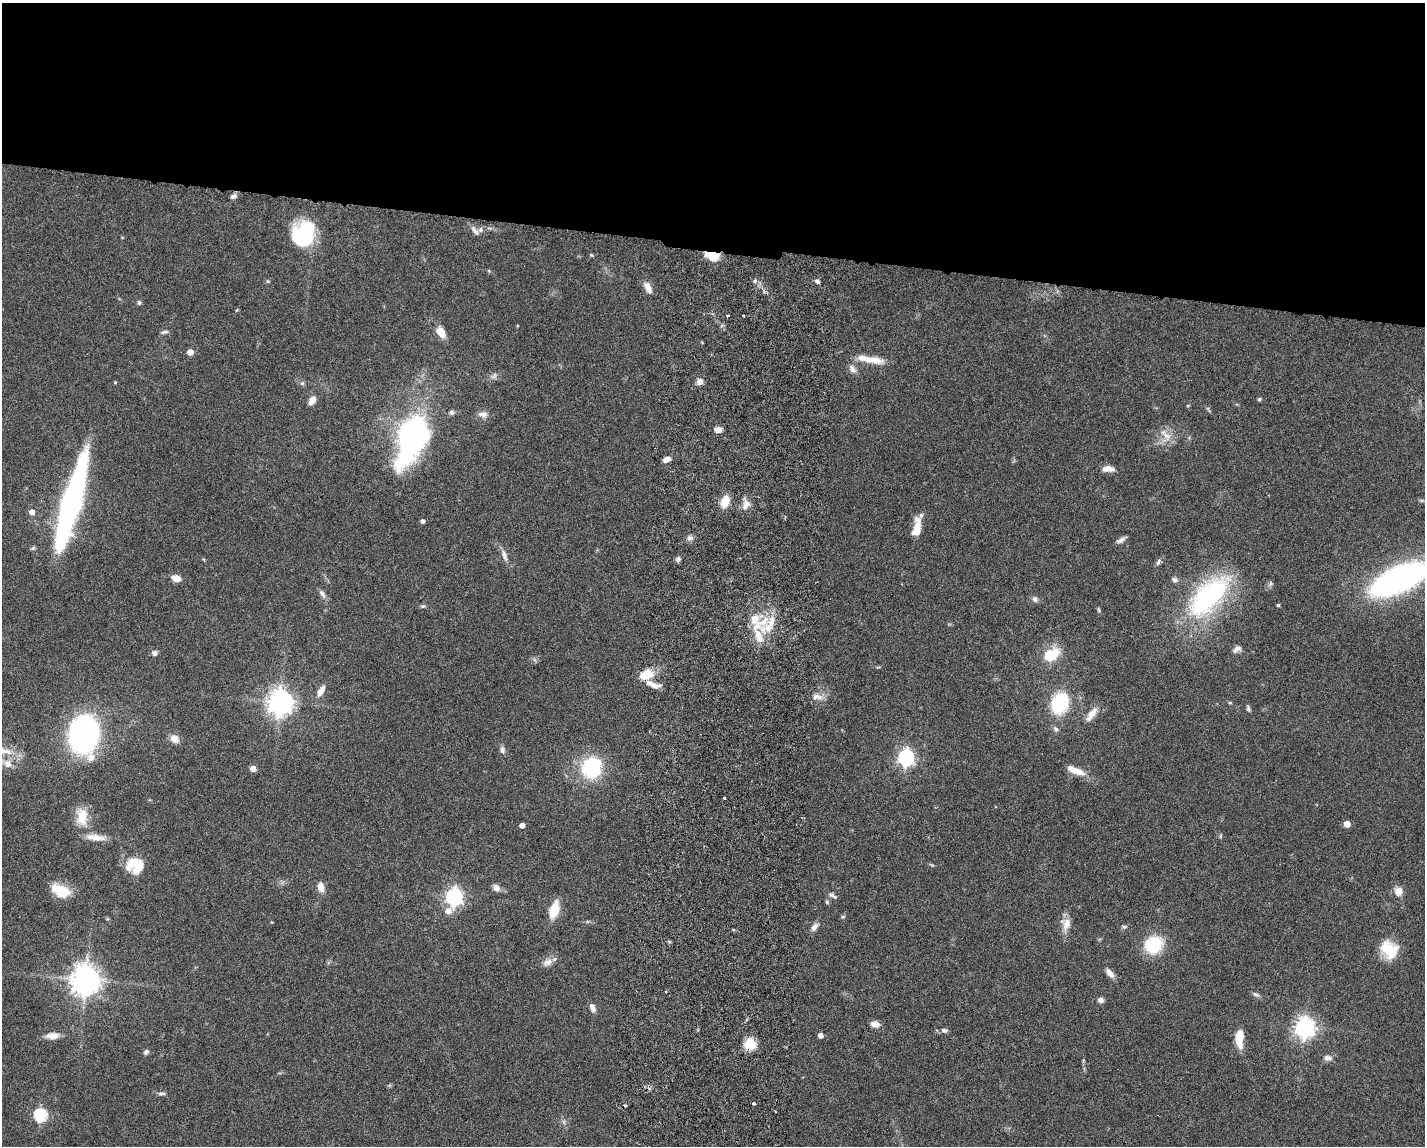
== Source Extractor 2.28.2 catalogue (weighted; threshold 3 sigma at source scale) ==
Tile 2 of 3 x 4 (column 2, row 1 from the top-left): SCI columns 1701-3123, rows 3440-4583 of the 4712 x 4595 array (HDU 1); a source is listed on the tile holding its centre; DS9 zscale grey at full resolution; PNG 1427 x 1148 px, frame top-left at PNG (2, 3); no overlay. Shown black and unused: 21% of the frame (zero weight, under 3 of 6 exposures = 3% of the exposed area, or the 3 px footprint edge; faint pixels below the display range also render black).
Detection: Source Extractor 2.28.2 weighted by HDU 2 'WHT'; one run over the whole footprint, this tile lists its part. Background 0.0588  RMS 0.0038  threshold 0.0154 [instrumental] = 3 sigma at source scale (4.09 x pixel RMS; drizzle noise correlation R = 1.36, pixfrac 0.8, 0.05/0.05 arcsec/px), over >= 5 px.
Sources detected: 127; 1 too faint to see at this stretch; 1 cosmic-ray / hot-pixel residue — not listed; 9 inside a brighter listed object's ellipse — not listed separately; the other 116 listed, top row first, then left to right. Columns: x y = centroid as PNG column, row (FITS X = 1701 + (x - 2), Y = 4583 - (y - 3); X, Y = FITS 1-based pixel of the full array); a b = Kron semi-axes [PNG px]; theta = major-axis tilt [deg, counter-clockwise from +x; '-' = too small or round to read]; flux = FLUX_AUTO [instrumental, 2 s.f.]
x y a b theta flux
233 196 8 5 30 1.1
475 231 15 6 -49 1.5
303 234 26 21 74 29
591 255 5 4 - 0.4
712 256 17 9 -16 5.2
755 281 5 5 - 0.66
817 281 7 4 -31 0.84
648 288 14 7 -64 3
139 303 6 6 - 0.66
728 315 3 2 - 0.52
743 316 3 2 - 0.51
165 332 10 5 10 0.87
441 332 11 7 -57 5.3
190 352 5 5 - 3.2
876 360 20 10 -15 4.3
852 369 13 8 -53 1.9
494 376 10 7 45 1.3
115 382 4 3 - 0.41
699 382 9 7 50 1.9
302 383 6 6 - 0.72
1259 399 4 4 - 0.68
312 400 9 6 57 3.3
1188 405 5 3 - 0.29
451 412 8 6 6 1
483 414 14 8 -3 2.1
718 430 8 6 3 2.1
1166 435 23 12 -59 4.6
412 437 47 23 70 100
667 459 8 5 23 2.1
1108 469 16 7 0 2.6
725 501 11 7 74 6.6
71 502 95 16 74 97
746 504 15 9 64 2.7
32 512 5 5 - 2.5
422 521 4 4 - 1.1
917 528 21 8 81 6.6
690 538 9 6 1 1.2
1121 540 12 5 30 1.4
504 555 18 6 -72 2
678 559 6 5 - 1.1
1158 562 11 5 64 0.96
176 578 9 6 -16 3.5
1399 579 35 15 25 170
1175 580 8 7 - 1.1
322 594 13 6 -55 1.4
1209 596 69 31 46 51
1035 599 8 6 -33 1.4
1278 605 3 3 - 0.52
422 606 7 5 14 0.65
1098 610 8 4 -81 0.49
770 624 31 10 66 6.9
757 626 18 11 58 5.7
1237 649 12 6 35 1.4
155 653 6 6 - 1.4
1051 655 22 14 34 9.4
535 660 7 4 -70 0.61
646 675 17 10 20 6.4
654 685 16 6 -6 2.4
321 691 16 7 59 2.8
817 697 17 8 -6 2.4
280 702 8 8 - 360
1060 703 21 16 70 21
1230 703 5 3 - 0.38
1248 709 7 4 -73 0.76
1091 714 18 8 53 3.7
1056 729 7 6 - 0.97
84 734 23 18 87 120
174 739 9 8 - 3.4
502 750 10 6 -87 1.2
906 757 7 6 - 110
8 764 12 10 -40 3.3
592 767 10 9 - 53
253 768 7 6 - 1.6
1076 771 24 8 -23 5
724 798 3 3 - 0.55
82 817 22 13 -89 7.8
1347 824 5 4 - 3.9
522 825 4 4 - 1.9
1221 836 6 3 70 0.41
95 837 26 8 -6 4
133 862 17 13 38 5.9
321 887 11 7 -79 2.9
496 888 9 7 -40 2
60 891 23 13 -24 8.2
1399 891 10 10 - 3
832 895 12 5 -33 1.1
454 897 7 7 - 120
827 902 5 5 - 0.52
554 910 19 10 72 7.6
448 911 9 7 23 2.6
843 917 6 5 - 0.52
1066 924 20 11 81 3.7
814 927 12 7 52 1.8
1124 927 7 4 -13 0.57
669 942 5 3 - 0.42
1154 945 17 15 39 17
1389 950 21 16 -48 11
547 962 15 9 25 2.5
1110 973 12 6 -49 2.3
86 980 10 9 - 430
1256 994 10 6 -26 1
1100 1000 7 6 - 1.2
592 1008 10 6 -69 1.8
875 1024 11 7 -9 2.3
1305 1027 8 7 - 210
944 1030 9 6 -8 1.1
820 1035 5 5 - 1.7
52 1036 17 8 4 3.1
1239 1038 20 8 -90 7
750 1044 11 10 - 7.4
146 1052 6 5 - 0.91
1328 1058 10 7 -4 1.8
161 1094 12 4 0 0.83
754 1103 3 3 - 0.75
40 1115 6 6 - 42
564 1122 7 4 -72 0.71
Overlapping masked pixels (flux is a lower limit): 2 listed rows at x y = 712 256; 750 1044
Isophote crosses this tile's border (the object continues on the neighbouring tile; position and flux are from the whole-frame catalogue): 1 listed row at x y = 1399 579